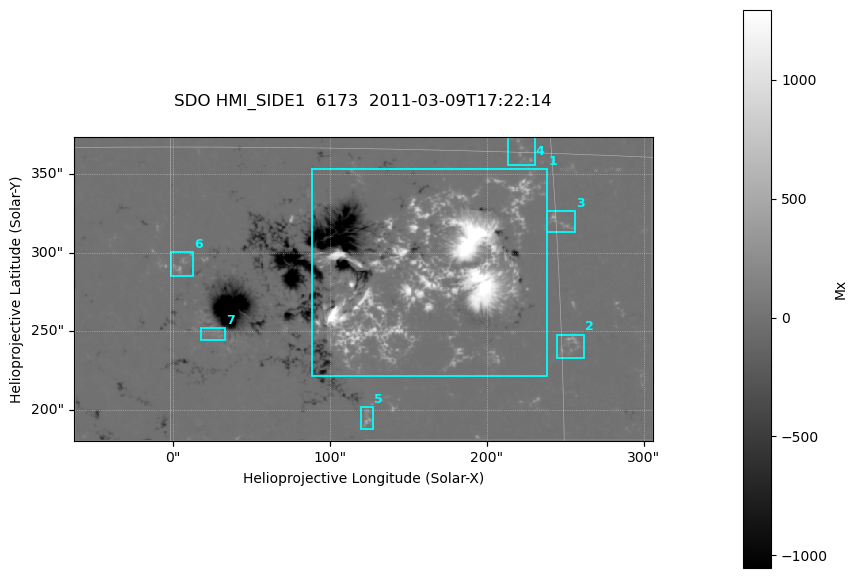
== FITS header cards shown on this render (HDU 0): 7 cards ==
TELESCOP= 'SDO     '           /
INSTRUME= 'HMI_SIDE1'          /
WAVELNTH=              6173.00 /
DATE-OBS= '2011-03-09T17:22:14.800' /
CTYPE1  = 'HPLN-TAN'           /
CTYPE2  = 'HPLT-TAN'           /
BUNIT   = 'Mx      '           /

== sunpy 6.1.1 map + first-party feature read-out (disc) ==
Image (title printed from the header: SDO HMI_SIDE1  6173  2011-03-09T17:22:14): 731 x 385 px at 0.504 arcsec/px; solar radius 967 arcsec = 1917 px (partial field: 2.4% of the solar disc is inside the frame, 99% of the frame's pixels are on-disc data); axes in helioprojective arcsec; data unit Mx (BUNIT, on the colour bar)
Orientation: file roll -179.9 deg (from PC/CROTA): ROTATED to solar-north-up (sunpy Map.rotate, bilinear) for analysis and display; everything below refers to the rotated frame; the empty margins the rotation leaves inside the frame are drawn grey
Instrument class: DISC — disc imager (sunpy class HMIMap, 6173 A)
Bright regions (active regions / flare kernels): reference = the on-disc median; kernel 7 px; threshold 5 sigma = 47.5 Mx over a disc level ~0.0895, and >= 1.15x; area >= 281 px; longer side >= 5 px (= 2.5 arcsec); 7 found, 7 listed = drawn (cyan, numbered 1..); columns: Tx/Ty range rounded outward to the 2 arcsec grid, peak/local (2 s.f.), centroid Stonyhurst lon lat
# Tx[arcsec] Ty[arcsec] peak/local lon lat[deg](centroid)
1 88..240 222..354 18976 +10 +10
2 244..262 232..248 2845 +15 +7
3 238..258 312..328 3202 +15 +12
4 212..232 356..374 2050 +14 +15
5 120..128 188..202 3280 +7 +4
6 -2..14 284..302 2874 +0 +10
7 18..34 244..252 1414 +2 +8